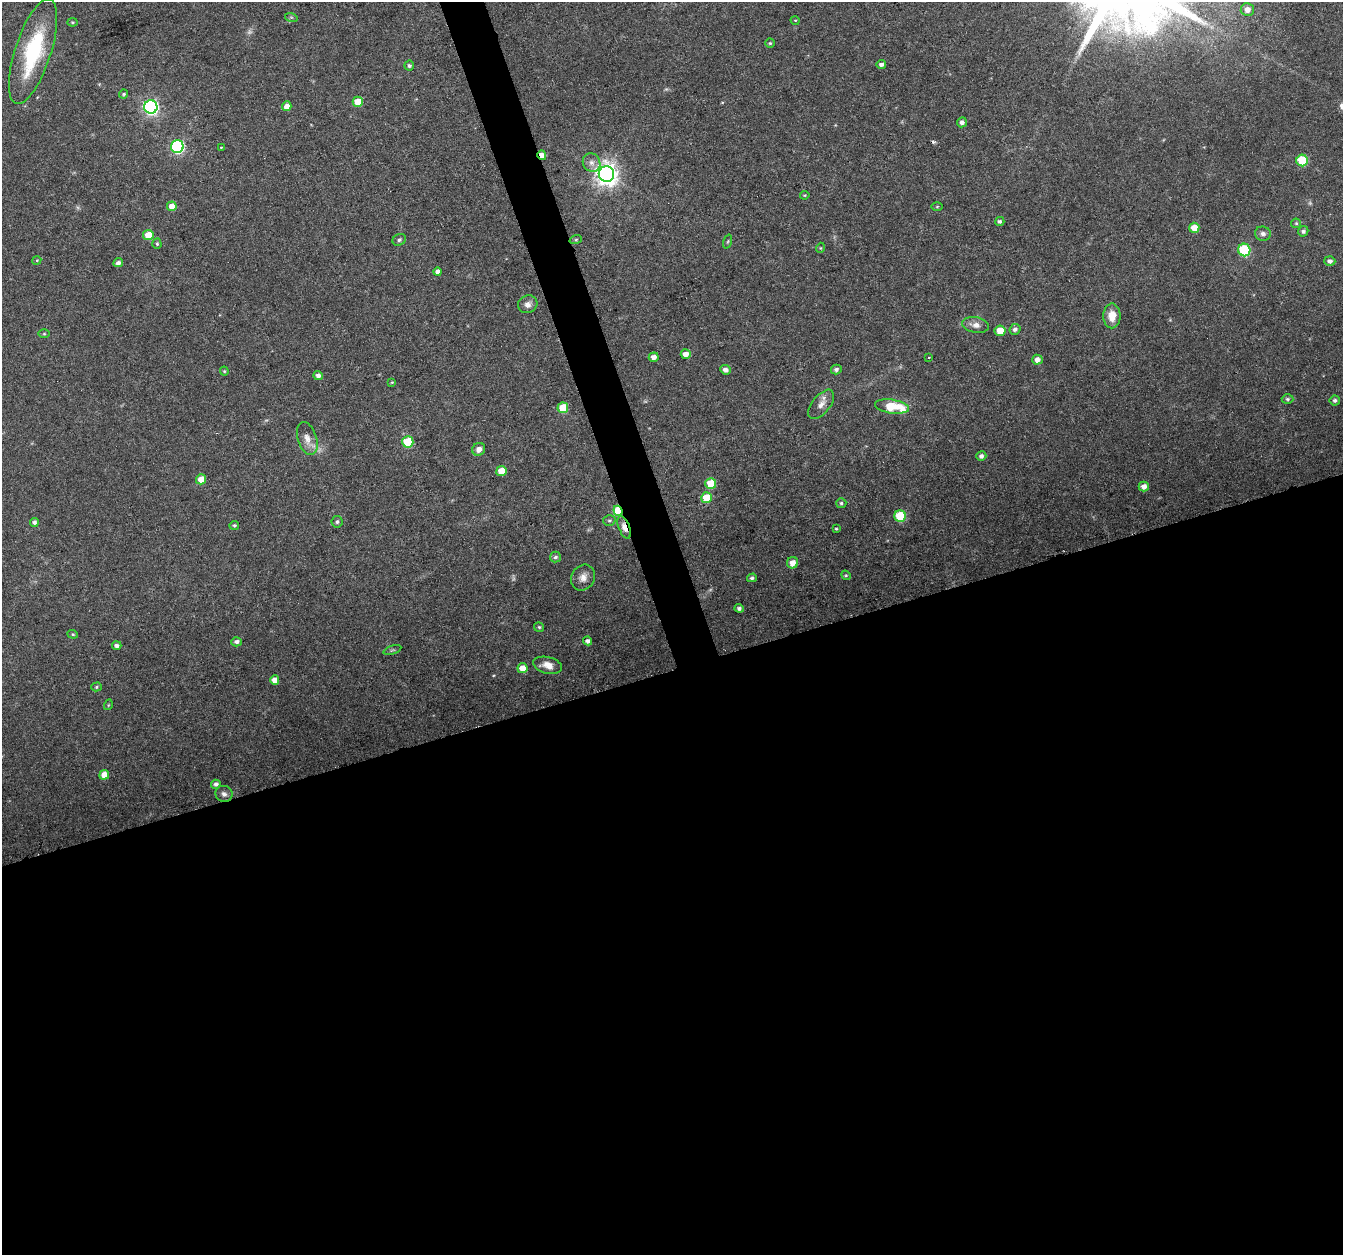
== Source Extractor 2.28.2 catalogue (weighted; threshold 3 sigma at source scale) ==
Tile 15 of 4 x 4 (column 3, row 4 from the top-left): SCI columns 2683-4023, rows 64-1316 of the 5368 x 5192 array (HDU 1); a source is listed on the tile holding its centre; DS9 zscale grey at full resolution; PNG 1345 x 1257 px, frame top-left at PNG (2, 2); each listed source drawn as its Kron ellipse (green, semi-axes under 4 px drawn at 4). Shown black and unused: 48% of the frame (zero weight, under 3 of 6 exposures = <1% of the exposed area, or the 3 px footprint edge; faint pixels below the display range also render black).
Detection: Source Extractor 2.28.2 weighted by HDU 2 'WHT'; one run over the whole footprint, this tile lists its part. Background 0.0242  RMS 0.0028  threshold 0.0114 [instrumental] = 3 sigma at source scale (4.09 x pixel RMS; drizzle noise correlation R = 1.36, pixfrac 0.8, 0.0396/0.0396 arcsec/px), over >= 5 px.
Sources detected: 104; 7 too faint to see at this stretch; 1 cosmic-ray / hot-pixel residue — neither listed nor drawn; the other 96 listed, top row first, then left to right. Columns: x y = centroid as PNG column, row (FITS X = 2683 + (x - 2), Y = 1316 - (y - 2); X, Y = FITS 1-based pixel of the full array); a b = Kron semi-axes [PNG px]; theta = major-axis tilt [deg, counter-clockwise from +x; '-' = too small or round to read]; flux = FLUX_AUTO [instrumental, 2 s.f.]
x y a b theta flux
1247 10 7 6 - 2.1
291 17 6 4 -18 0.35
795 20 5 3 - 0.21
72 22 5 4 - 0.29
770 43 4 4 - 0.37
33 51 55 18 72 22
881 65 5 4 - 0.97
409 66 5 5 - 0.59
124 94 4 3 - 0.33
358 102 5 5 - 6.1
287 106 5 4 - 2.4
151 107 6 6 - 75
962 122 5 5 - 0.95
177 147 6 6 - 42
221 147 2 2 - 0.25
542 155 5 4 - 2.2
1302 160 6 5 - 13
592 163 9 8 - 1.5
606 174 8 7 - 220
805 195 5 3 - 0.24
172 206 5 5 - 3.3
937 207 5 3 - 0.24
1000 221 4 4 - 0.67
1296 223 5 5 - 0.34
1194 228 5 5 - 3.8
1303 231 5 5 - 0.73
1263 234 8 7 - 1
148 235 5 5 - 6
576 239 6 4 20 0.36
399 240 7 5 28 0.54
728 241 7 3 71 0.34
157 244 5 4 - 0.42
820 248 5 3 - 0.23
1244 250 6 6 - 20
37 260 4 3 - 0.23
1330 261 5 5 - 0.97
118 263 5 4 - 1.1
438 272 4 4 - 1.6
528 304 10 8 26 1.4
1112 316 12 8 -90 3.6
976 325 13 8 -9 1.8
1015 329 6 5 - 0.9
1000 331 5 5 - 4.9
44 334 5 3 - 0.29
686 354 5 5 - 1.9
654 357 5 5 - 1.8
929 357 3 2 - 0.21
1037 360 5 5 - 1.6
836 369 5 5 - 0.77
725 370 5 5 - 1.4
224 371 4 4 - 0.28
318 376 5 4 - 1.1
392 382 4 3 - 0.26
1287 399 6 4 -2 0.47
1335 400 5 5 - 0.68
821 404 17 9 51 2.1
892 406 17 7 -9 11
563 408 5 5 - 8.9
307 439 17 9 -72 2.5
408 442 5 5 - 12
479 449 7 6 - 1.6
981 456 5 5 - 0.87
501 471 5 5 - 5.1
201 479 5 5 - 3.7
711 483 5 5 - 7.5
1144 487 5 5 - 1.8
707 498 5 5 - 7.2
841 503 5 5 - 0.53
618 511 5 4 - 12
900 516 6 6 - 13
609 520 6 5 - 0.48
34 522 4 4 - 0.83
337 522 5 5 - 0.63
234 525 5 4 - 0.39
624 527 12 5 -68 2.3
836 529 3 3 - 0.28
555 557 5 5 - 0.66
792 563 6 5 - 2.4
846 575 5 4 - 0.35
583 578 13 11 58 2.1
752 578 5 4 - 0.58
739 608 4 4 - 0.73
539 627 5 5 - 0.4
73 634 5 4 - 0.34
587 641 4 4 - 0.95
236 642 5 4 - 1.1
117 646 5 4 - 0.93
392 650 9 4 18 0.44
548 665 14 8 -13 2.5
522 668 5 5 - 3.2
275 680 5 4 - 3
96 687 5 4 - 0.45
108 705 5 3 - 0.23
104 775 5 5 - 3.2
216 784 5 4 - 0.94
224 794 9 8 - 1.1
Overlapping masked pixels (flux is a lower limit): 3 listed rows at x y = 542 155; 618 511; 624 527